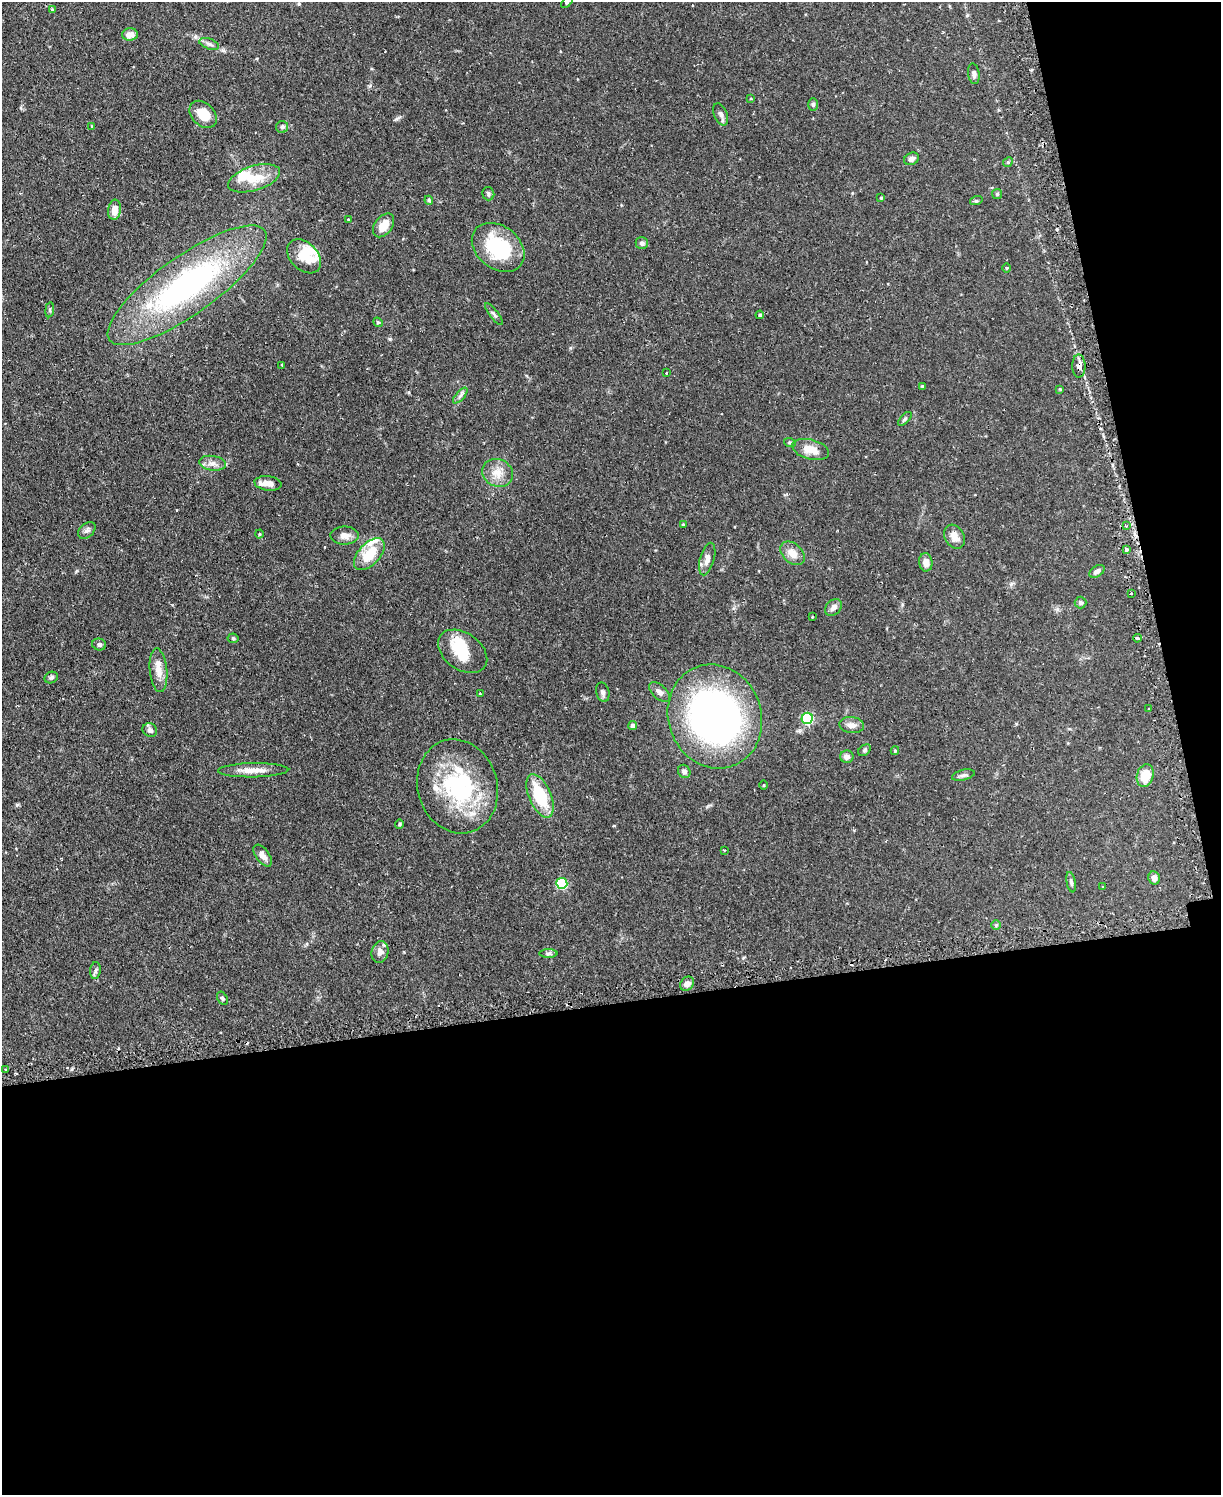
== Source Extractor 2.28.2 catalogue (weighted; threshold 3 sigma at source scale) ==
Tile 12 of 4 x 3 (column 4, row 3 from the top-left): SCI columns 3689-4907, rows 159-1651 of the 4939 x 4911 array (HDU 1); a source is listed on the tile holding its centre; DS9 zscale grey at full resolution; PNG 1223 x 1497 px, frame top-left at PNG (2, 2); each listed source drawn as its Kron ellipse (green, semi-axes under 4 px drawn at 4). Shown black and unused: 38% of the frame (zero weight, under 2 of 3 exposures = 4% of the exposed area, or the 3 px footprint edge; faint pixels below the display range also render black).
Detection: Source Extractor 2.28.2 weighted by HDU 2 'WHT'; one run over the whole footprint, this tile lists its part. Background 0.0811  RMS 0.0052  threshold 0.0233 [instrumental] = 3 sigma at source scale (4.5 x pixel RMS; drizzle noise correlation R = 1.50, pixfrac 1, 0.05/0.05 arcsec/px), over >= 5 px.
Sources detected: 112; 3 inside a brighter object's white glare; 3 cosmic-ray / hot-pixel residue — neither listed nor drawn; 8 inside a brighter listed object's ellipse — not listed separately; the other 98 listed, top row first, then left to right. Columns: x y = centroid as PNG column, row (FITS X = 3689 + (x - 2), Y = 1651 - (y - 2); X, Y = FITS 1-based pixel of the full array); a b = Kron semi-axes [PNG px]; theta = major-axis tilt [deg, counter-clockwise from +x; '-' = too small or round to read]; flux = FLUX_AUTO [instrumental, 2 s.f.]
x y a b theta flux
567 2 7 4 47 0.84
52 9 4 3 - 0.46
130 34 8 6 3 3.9
209 44 10 5 -19 1.6
974 74 10 5 -81 1.5
751 99 4 3 - 0.4
813 104 6 5 - 0.87
203 114 15 11 -43 8.5
721 114 12 6 -69 1.7
92 126 4 4 - 0.45
282 127 6 6 - 1.1
912 159 8 6 21 1.8
1008 162 5 4 - 0.62
254 178 27 12 17 11
488 194 7 6 - 1
997 194 5 5 - 0.66
881 198 4 3 - 0.45
429 200 4 4 - 0.62
976 201 6 4 18 0.58
114 210 10 6 82 5.3
348 219 4 2 - 0.34
383 225 13 8 52 7.1
642 243 6 6 - 1.4
498 247 29 21 -38 34
304 256 20 13 -45 9.4
1007 268 5 3 - 0.46
187 285 95 29 35 120
50 310 7 4 83 0.72
494 314 13 4 -53 1.3
760 315 4 3 - 0.55
378 322 5 4 - 0.73
282 365 3 3 - 3.6
1079 366 11 6 -89 3.6
666 373 2 2 - 0.46
922 386 4 3 - 0.47
1060 389 4 3 - 0.48
460 396 10 4 48 1.4
905 419 9 3 46 0.82
790 443 6 3 -19 0.6
811 449 19 9 -15 6.9
213 463 13 7 -9 3.2
497 473 16 13 -25 6.2
268 483 13 7 -7 3.5
683 525 4 3 - 0.86
1126 526 4 4 - 0.54
87 530 10 6 41 1.6
259 534 4 4 - 0.52
345 535 14 9 -1 3.4
954 537 13 9 -61 4.3
1127 549 3 3 - 2.4
793 553 14 9 -43 4.8
369 554 19 10 47 13
707 559 17 7 74 3.4
926 562 9 6 -83 3.7
1097 571 8 5 32 2.3
1131 594 3 2 - 0.96
1080 603 6 6 - 0.96
833 607 9 7 46 2.3
812 617 3 2 - 0.77
233 638 5 5 - 0.72
1137 638 4 3 - 1.7
99 645 7 6 - 1.2
463 651 27 18 -35 14
158 670 22 8 -85 5.4
51 678 7 5 26 1.1
603 692 10 6 -76 1.4
659 692 13 7 -44 2.3
480 694 4 3 - 0.37
1149 709 3 2 - 0.47
715 717 53 46 -70 190
807 718 5 5 - 49
633 725 4 4 - 1.7
852 725 12 8 -8 3
150 730 7 6 - 1.7
864 750 7 5 40 0.91
895 751 4 4 - 0.55
847 757 6 6 - 2.3
253 770 35 7 1 6.4
684 771 7 6 - 1.6
963 775 11 5 13 1.5
1145 775 11 8 74 9.3
764 785 4 3 - 0.43
458 786 48 40 -73 51
540 796 23 11 -66 22
399 824 5 4 - 0.65
724 850 3 2 - 0.37
263 856 13 6 -53 2.9
1154 878 7 5 -78 2
1071 882 10 4 -79 1.2
562 883 5 5 - 39
1103 887 4 2 - 0.38
996 925 5 4 - 0.58
380 952 11 8 77 2.4
548 954 9 4 1 1.1
95 971 8 5 83 1.2
687 984 7 6 - 2.6
222 998 7 5 -59 0.87
6 1070 3 2 - 0.47
Overlapping masked pixels (flux is a lower limit): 1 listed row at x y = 1079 366
Isophote crosses this tile's border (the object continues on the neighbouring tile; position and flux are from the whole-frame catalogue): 1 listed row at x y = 567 2
Unlisted compact peaks at least as high as the median listed source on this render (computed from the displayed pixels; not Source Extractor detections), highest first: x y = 396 119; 390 339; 17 805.